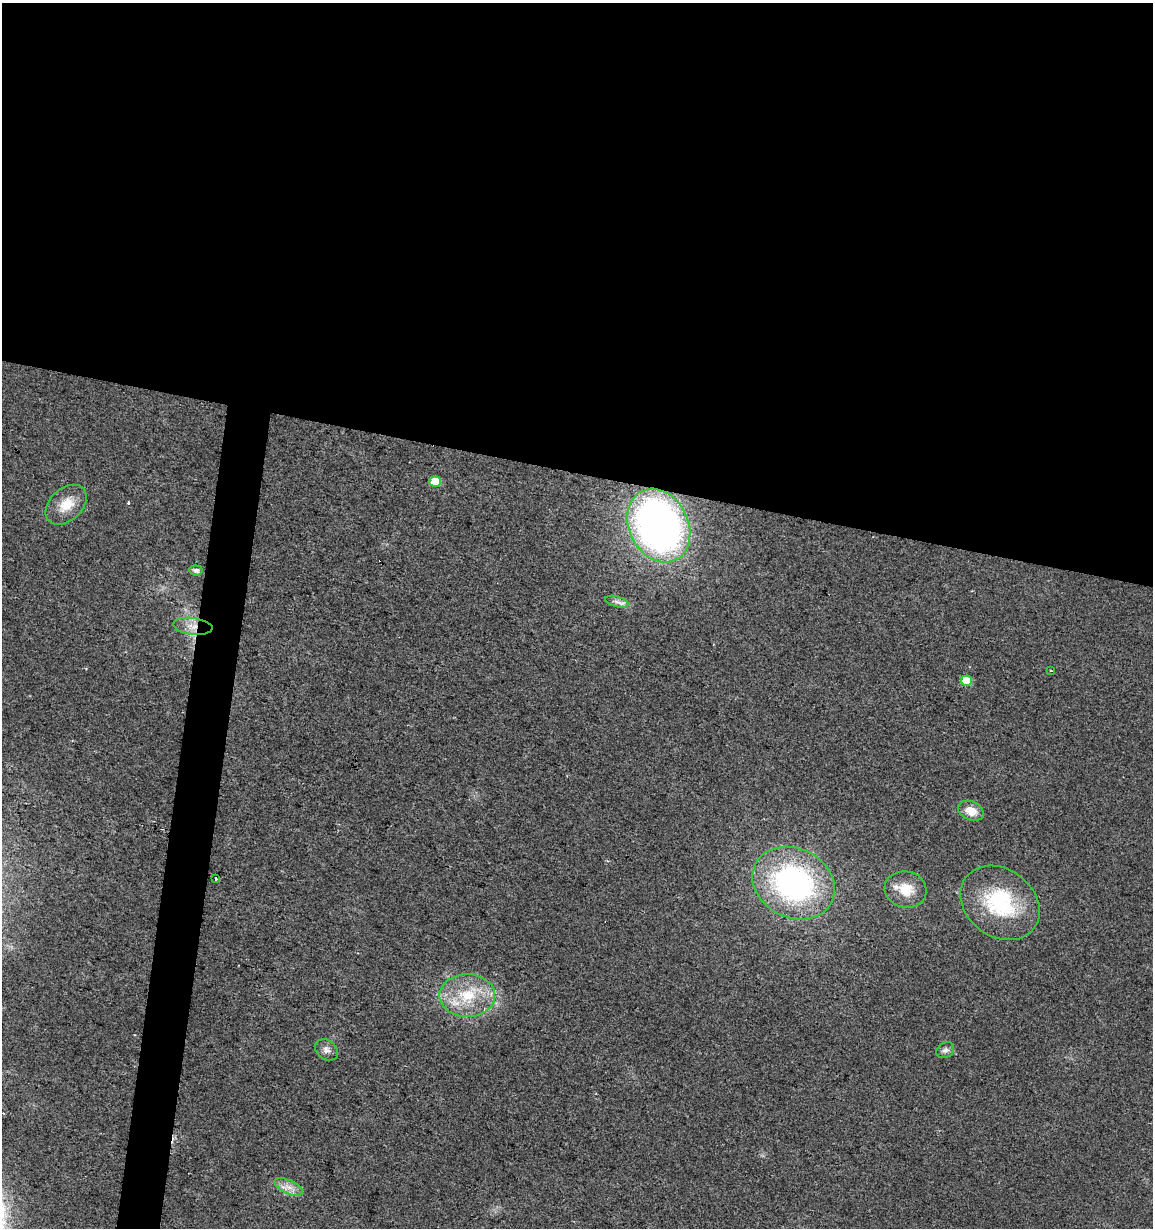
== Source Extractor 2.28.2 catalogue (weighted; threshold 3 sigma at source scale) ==
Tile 3 of 4 x 4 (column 3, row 1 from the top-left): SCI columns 2587-3737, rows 3677-4902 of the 5113 x 4909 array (HDU 1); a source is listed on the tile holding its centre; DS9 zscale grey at full resolution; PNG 1155 x 1230 px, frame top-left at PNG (2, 3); each listed source drawn as its Kron ellipse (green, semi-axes under 4 px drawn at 4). Shown black and unused: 41% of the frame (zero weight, under 2 of 3 exposures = <1% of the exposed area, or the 3 px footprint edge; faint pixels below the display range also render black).
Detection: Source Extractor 2.28.2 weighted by HDU 2 'WHT'; one run over the whole footprint, this tile lists its part. Background 0.0138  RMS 0.0058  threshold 0.0263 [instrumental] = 3 sigma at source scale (4.5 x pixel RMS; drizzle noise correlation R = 1.50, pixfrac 1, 0.0396/0.0396 arcsec/px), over >= 5 px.
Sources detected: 20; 3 cosmic-ray / hot-pixel residue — neither listed nor drawn; the other 17 listed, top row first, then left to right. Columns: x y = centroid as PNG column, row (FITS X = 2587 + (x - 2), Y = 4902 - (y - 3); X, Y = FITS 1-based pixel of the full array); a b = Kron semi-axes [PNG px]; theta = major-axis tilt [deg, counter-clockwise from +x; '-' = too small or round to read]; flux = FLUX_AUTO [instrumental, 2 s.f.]
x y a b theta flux
435 482 6 5 - 14
66 505 24 16 43 12
659 525 38 29 -63 300
196 570 6 5 - 2.3
617 602 12 5 -15 2.8
193 626 19 8 -7 6.8
1051 671 3 2 - 0.45
966 681 5 5 - 15
971 811 13 9 -23 8
216 879 3 3 - 5.9
794 883 43 34 -27 140
906 890 21 18 -14 13
1000 903 43 33 -37 52
467 995 28 21 0 27
326 1050 12 9 -35 3.4
945 1050 9 7 33 2.1
289 1187 15 6 -24 4.9
Overlapping masked pixels (flux is a lower limit): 1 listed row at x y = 193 626